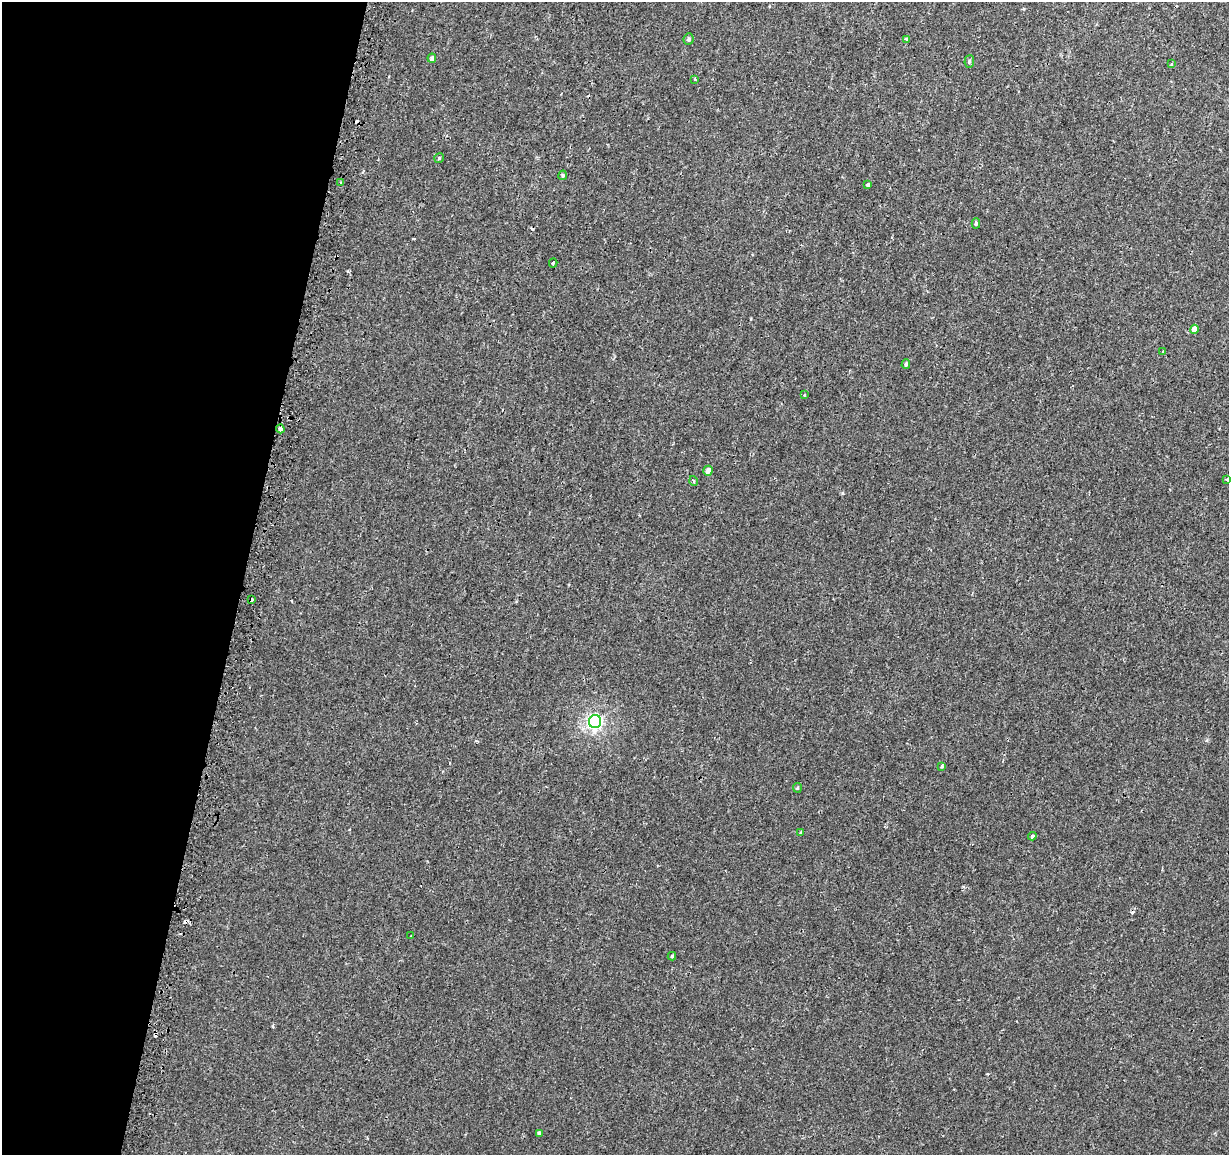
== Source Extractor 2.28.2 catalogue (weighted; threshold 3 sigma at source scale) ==
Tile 9 of 4 x 4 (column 1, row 3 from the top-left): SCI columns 39-1265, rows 1420-2572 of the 4987 x 5206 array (HDU 1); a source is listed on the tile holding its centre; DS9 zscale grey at full resolution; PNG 1231 x 1157 px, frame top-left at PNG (2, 2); each listed source drawn as its Kron ellipse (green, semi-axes under 4 px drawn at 4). Shown black and unused: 20% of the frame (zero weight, under 2 of 3 exposures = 3% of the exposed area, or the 3 px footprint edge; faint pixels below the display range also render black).
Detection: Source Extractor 2.28.2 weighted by HDU 2 'WHT'; one run over the whole footprint, this tile lists its part. Background 6.83e-04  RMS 0.0025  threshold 0.0114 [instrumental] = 3 sigma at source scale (4.5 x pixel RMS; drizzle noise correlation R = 1.50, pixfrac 1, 0.0396/0.0396 arcsec/px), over >= 5 px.
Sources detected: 34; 5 cosmic-ray / hot-pixel residue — neither listed nor drawn; the other 29 listed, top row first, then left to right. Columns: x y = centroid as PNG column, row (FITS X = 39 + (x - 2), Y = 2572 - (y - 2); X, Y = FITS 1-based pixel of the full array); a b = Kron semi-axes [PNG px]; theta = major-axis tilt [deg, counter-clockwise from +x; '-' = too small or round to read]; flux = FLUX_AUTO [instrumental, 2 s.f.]
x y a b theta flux
689 39 6 5 - 0.52
906 39 3 3 - 1.9
432 58 4 4 - 0.58
969 61 6 5 - 0.44
1171 64 4 3 - 0.5
695 79 3 2 - 0.24
439 158 5 4 - 0.3
563 175 4 4 - 0.37
340 183 3 3 - 1.5
868 185 3 3 - 1.8
976 223 5 4 - 0.44
553 263 4 2 - 0.44
1194 329 4 4 - 2.1
1163 351 3 2 - 0.44
906 364 5 4 - 0.47
804 395 3 3 - 0.75
280 429 4 3 - 3.2
708 471 5 4 - 1.4
1227 480 4 3 - 0.42
694 481 5 3 - 0.23
251 600 4 3 - 1.3
595 722 7 6 - 57
942 766 4 3 - 0.36
797 788 5 4 - 0.29
801 833 4 3 - 0.29
1032 836 4 3 - 1.8
410 936 2 2 - 0.23
672 956 4 4 - 0.28
539 1133 4 3 - 0.62
Overlapping masked pixels (flux is a lower limit): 2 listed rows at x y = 280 429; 251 600
Isophote crosses this tile's border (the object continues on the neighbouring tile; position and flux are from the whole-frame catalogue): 1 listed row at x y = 1227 480